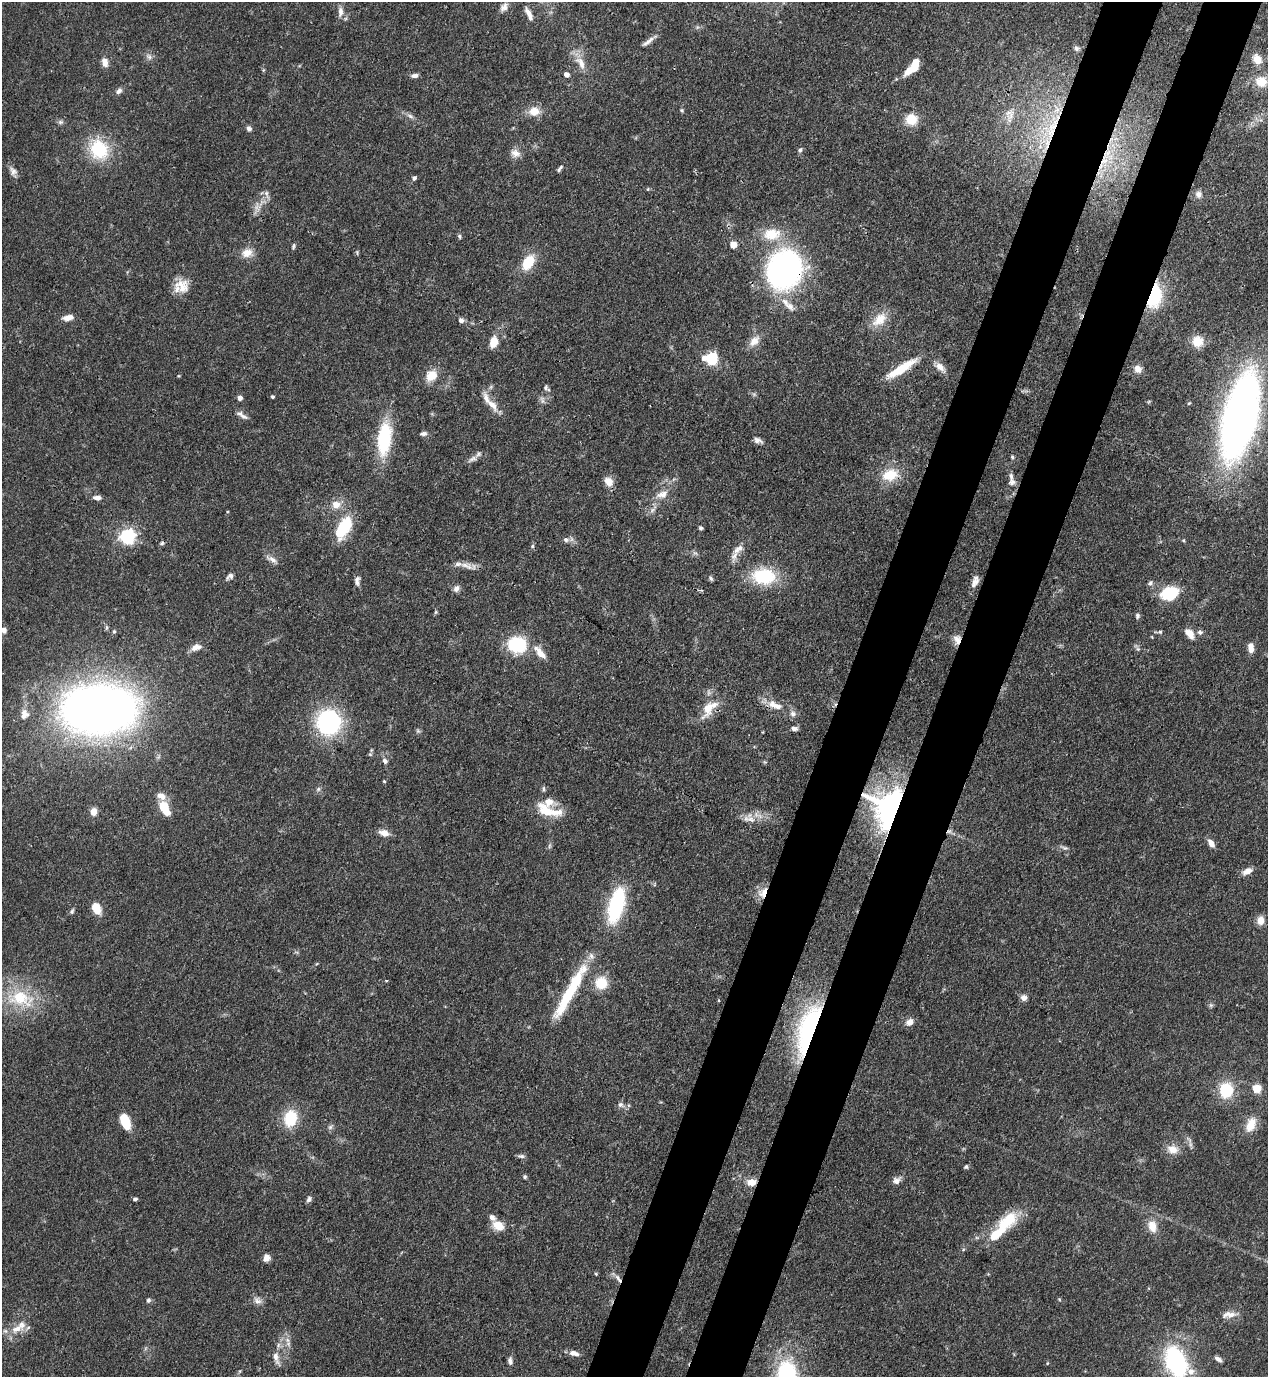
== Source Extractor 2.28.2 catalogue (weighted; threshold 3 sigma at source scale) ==
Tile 10 of 4 x 4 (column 2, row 3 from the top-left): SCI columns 1619-2884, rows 1416-2790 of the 5638 x 5579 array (HDU 1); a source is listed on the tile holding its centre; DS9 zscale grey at full resolution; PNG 1270 x 1379 px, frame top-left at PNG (2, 2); no overlay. Shown black and unused: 9% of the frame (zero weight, under 3 of 4 exposures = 7% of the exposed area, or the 3 px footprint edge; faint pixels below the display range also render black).
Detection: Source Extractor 2.28.2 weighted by HDU 2 'WHT'; one run over the whole footprint, this tile lists its part. Background 0.0662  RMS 0.0035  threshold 0.0158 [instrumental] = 3 sigma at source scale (4.5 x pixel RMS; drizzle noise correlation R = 1.50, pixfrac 1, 0.05/0.05 arcsec/px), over >= 5 px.
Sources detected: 198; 1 too faint to see at this stretch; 2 cosmic-ray / hot-pixel residue — not listed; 15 inside a brighter listed object's ellipse — not listed separately; the other 180 listed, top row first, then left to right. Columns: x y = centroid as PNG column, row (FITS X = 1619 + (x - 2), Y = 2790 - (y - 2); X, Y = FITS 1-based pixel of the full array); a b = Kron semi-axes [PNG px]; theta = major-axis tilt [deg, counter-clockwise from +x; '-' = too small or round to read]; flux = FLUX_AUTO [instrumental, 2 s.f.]
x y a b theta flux
504 7 12 8 57 1.9
340 12 15 7 87 2.1
529 14 16 5 -65 2.4
649 41 24 5 36 2
1077 48 8 6 -44 0.9
149 56 10 6 -45 1.3
1257 59 13 10 -55 3.1
105 62 11 8 -76 2.4
581 63 22 10 -61 4.6
912 69 16 7 33 7.3
263 70 6 4 71 0.38
566 75 5 4 - 2.1
415 76 8 5 7 1.3
1261 82 15 13 -15 5
119 91 9 6 50 1.3
681 110 5 5 - 0.47
534 111 15 12 2 4.6
410 116 9 6 -28 1.1
1011 116 22 8 67 4.2
911 119 13 12 - 6.6
60 122 7 6 - 0.82
249 128 7 6 - 1
1052 128 40 11 68 15
99 149 30 24 -57 17
800 150 7 5 46 0.87
515 153 13 11 -19 2.6
1104 160 13 11 54 5.5
560 168 10 4 53 0.86
13 171 13 8 -53 1.8
414 178 6 5 - 0.82
648 189 5 5 - 0.41
267 194 14 5 -72 1.3
1198 194 9 8 - 1.5
257 206 14 9 -88 2.6
772 234 26 17 5 9.9
459 236 6 4 -83 0.55
733 245 6 6 - 3.3
293 246 8 4 76 0.62
357 252 6 4 -81 0.47
247 253 15 11 9 3.8
528 262 19 12 59 8.7
784 269 29 25 64 120
182 286 20 17 -44 5.8
1154 296 27 15 76 20
785 302 16 8 -51 3.2
68 317 14 7 11 2.5
461 320 6 5 - 1.4
879 320 23 13 43 6.5
754 341 17 10 44 3.6
1198 341 14 13 - 5.6
494 342 13 8 78 4.6
704 358 7 6 - 1.9
712 359 6 6 - 32
940 367 16 8 -44 2.9
901 369 39 9 32 11
1138 369 11 9 -43 2.4
431 375 15 12 50 5
546 387 8 7 - 0.87
272 397 4 4 - 0.62
240 398 5 5 - 1.5
542 400 12 4 -71 0.99
1189 403 4 3 - 0.37
492 405 24 9 -51 4.1
243 416 11 6 -26 1.3
1240 417 65 24 76 280
423 433 9 5 7 1.1
384 439 35 14 83 24
758 440 11 6 -21 1.4
1012 457 5 4 - 0.48
472 459 15 6 29 1.6
890 475 22 15 18 9.2
609 482 10 8 -50 4
1012 482 9 8 - 1.3
662 494 18 10 16 3.7
97 498 10 6 -6 1.7
336 505 10 9 - 3.6
652 510 8 5 46 1.1
344 528 26 12 62 16
701 528 4 4 - 0.64
127 536 6 6 - 100
566 540 9 7 -3 1.3
1183 540 5 4 - 0.43
532 546 5 4 - 0.54
736 550 12 8 46 2.6
272 560 16 6 -30 1.8
466 566 19 8 -17 3
230 576 10 6 33 1.2
764 576 27 17 -5 19
711 578 7 4 -54 0.65
357 581 12 6 83 1.4
975 582 15 7 56 2.2
1150 583 7 6 - 0.94
456 589 9 7 63 1.5
1169 593 16 11 20 17
436 612 6 4 88 0.49
1137 616 7 6 - 0.83
4 630 6 5 - 1.7
114 632 6 4 89 0.53
1160 632 6 5 - 0.59
1200 632 7 6 - 1.1
1190 634 11 7 -49 3.9
1152 637 5 3 - 0.27
957 639 13 9 89 2.7
517 645 20 17 -7 18
196 647 13 7 17 2.9
1251 648 11 6 -86 2.5
1138 649 6 5 - 0.7
540 653 22 8 -49 4.2
772 704 11 10 - 2.9
708 708 23 11 69 7.3
99 709 66 43 2 300
24 714 15 12 83 3.5
793 714 9 8 - 1.5
328 722 19 18 - 54
794 728 8 5 -9 1.2
418 731 6 5 - 0.61
371 750 6 4 72 0.43
370 754 6 4 -19 0.44
385 761 8 6 -52 1.2
384 781 4 4 - 0.41
318 789 6 5 - 0.76
543 789 9 4 86 0.64
161 796 13 8 -26 2.9
163 807 8 7 - 8.7
891 808 28 24 66 110
548 810 37 14 -19 9.8
93 812 8 6 86 3
751 819 16 9 -26 3.2
384 833 12 7 -14 3.1
1211 843 12 6 -57 2.1
549 846 6 4 72 0.63
1064 848 12 5 -19 1.1
1247 871 13 7 26 2.6
763 893 16 11 58 4.1
616 905 25 10 75 48
96 908 11 8 -64 6
72 911 8 5 67 0.73
1261 920 9 8 - 3.2
386 980 4 3 - 0.4
601 983 14 14 - 8
570 991 73 10 61 25
1024 997 9 8 - 1.5
20 998 41 23 -13 21
719 1000 4 3 - 0.32
1211 1005 5 5 - 0.63
910 1022 10 7 30 2.4
808 1030 59 19 73 54
1257 1088 5 5 - 14
1226 1090 13 11 87 16
620 1105 9 7 -32 1.3
290 1118 18 13 76 12
125 1122 15 7 -68 12
1251 1124 20 12 67 5.4
330 1127 7 6 - 0.88
1172 1149 15 12 -18 3.9
521 1156 10 5 -5 0.89
966 1167 6 4 33 0.65
525 1177 5 5 - 0.62
896 1181 9 8 - 1.9
751 1182 11 8 4 3.6
135 1199 5 4 - 0.8
309 1199 8 6 58 1
1008 1220 28 18 39 11
498 1225 13 9 -32 5.4
1152 1226 16 11 -74 4.6
266 1258 9 7 71 1.9
596 1274 4 4 - 0.38
618 1279 13 5 -55 1.8
148 1300 7 6 - 0.75
257 1300 13 9 -42 1.9
1229 1315 21 8 5 2.9
17 1329 19 11 20 4.8
288 1344 8 6 -70 1.3
574 1353 11 6 -11 2.3
276 1358 19 8 -78 2.7
1218 1359 10 5 -31 1.2
510 1361 10 6 -86 1.3
1176 1362 27 16 -69 49
1047 1363 5 3 - 0.3
240 1371 6 4 70 0.43
Overlapping masked pixels (flux is a lower limit): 12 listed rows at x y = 1052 128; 1104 160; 784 269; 1154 296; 901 369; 890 475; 957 639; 891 808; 763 893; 808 1030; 751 1182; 618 1279
Isophote crosses this tile's border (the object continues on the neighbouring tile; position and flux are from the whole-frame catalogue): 2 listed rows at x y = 4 630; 1176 1362